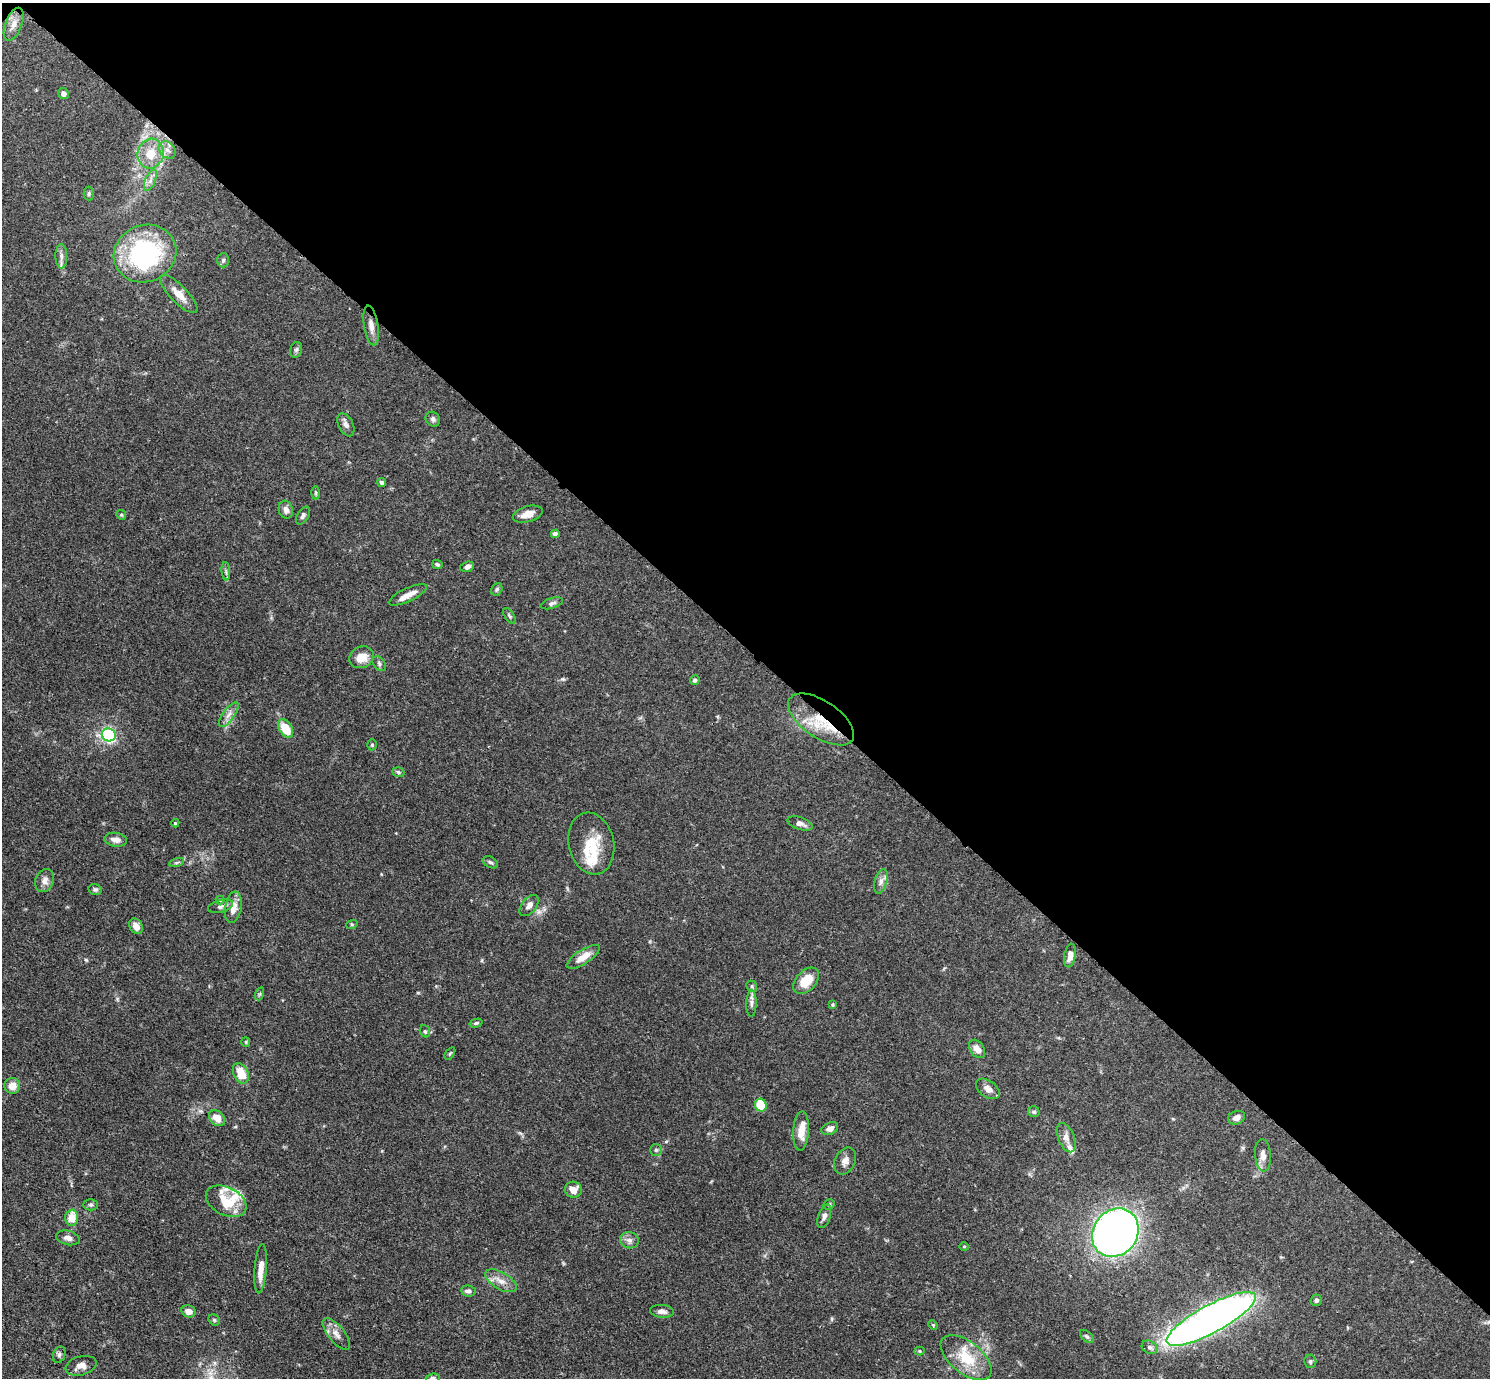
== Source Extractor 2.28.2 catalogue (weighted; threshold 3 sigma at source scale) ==
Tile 3 of 4 x 4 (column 3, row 1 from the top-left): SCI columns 3009-4496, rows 4314-5689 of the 6017 x 6017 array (HDU 1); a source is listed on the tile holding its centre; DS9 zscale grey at full resolution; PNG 1492 x 1380 px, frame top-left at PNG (2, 3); each listed source drawn as its Kron ellipse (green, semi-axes under 4 px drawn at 4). Shown black and unused: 47% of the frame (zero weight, under 3 of 4 exposures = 4% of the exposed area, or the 3 px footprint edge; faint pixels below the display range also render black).
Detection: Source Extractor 2.28.2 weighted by HDU 2 'WHT'; one run over the whole footprint, this tile lists its part. Background 0.0772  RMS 0.0036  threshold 0.0162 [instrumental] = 3 sigma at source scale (4.5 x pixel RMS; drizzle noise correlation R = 1.50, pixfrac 1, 0.05/0.05 arcsec/px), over >= 5 px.
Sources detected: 113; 8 inside a brighter listed object's ellipse — not listed separately; the other 105 listed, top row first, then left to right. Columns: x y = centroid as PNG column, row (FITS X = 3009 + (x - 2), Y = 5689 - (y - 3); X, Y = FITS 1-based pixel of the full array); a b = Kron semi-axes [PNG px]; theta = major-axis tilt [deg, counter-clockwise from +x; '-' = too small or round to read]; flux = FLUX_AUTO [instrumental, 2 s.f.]
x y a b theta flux
14 24 17 8 69 2.9
63 94 6 5 - 1.3
167 150 9 7 -49 1.9
151 154 15 13 76 6.9
150 180 11 5 68 1.5
89 194 7 5 88 0.66
145 254 32 28 24 49
61 256 12 6 -88 1.6
223 260 7 6 - 0.77
179 294 25 8 -46 4.2
371 326 20 7 -81 2.8
296 350 8 6 73 0.83
433 419 8 7 - 1.1
346 425 12 7 -63 1.5
381 482 4 4 - 0.81
316 493 6 4 90 0.51
286 510 9 7 -72 1.7
528 514 15 8 16 3.6
121 515 5 4 - 0.44
303 515 10 5 59 0.97
555 534 4 4 - 0.91
437 564 5 4 - 0.61
467 567 7 5 18 1.1
226 571 9 3 -85 0.7
497 589 6 5 - 0.64
408 595 20 6 25 3.5
552 603 11 5 18 1
509 616 9 4 -57 0.66
362 657 12 10 26 4.7
379 664 8 5 -52 0.79
695 680 5 5 - 0.81
229 715 15 5 54 2.1
821 719 37 18 -34 16
286 728 10 6 -59 8.3
109 735 7 6 - 46
372 745 5 4 - 0.59
398 772 6 4 -19 0.6
175 823 4 4 - 0.43
800 823 13 6 -19 1.9
116 840 11 7 -8 2.3
591 843 31 22 -78 11
177 862 8 3 19 0.54
490 862 8 5 -30 0.73
45 880 12 9 67 2.1
881 881 12 6 74 1.7
95 890 7 5 -15 0.82
220 900 4 4 - 0.34
221 906 13 6 16 1.4
529 906 12 7 52 1.8
233 907 16 8 80 4.2
352 924 6 3 18 0.38
136 926 8 6 -59 2.3
1070 956 12 5 81 2.5
583 957 19 7 33 4.5
806 981 15 10 46 7.2
752 986 6 5 - 0.59
259 994 6 4 70 0.53
751 1003 13 5 89 1.4
833 1005 4 4 - 0.45
476 1023 6 4 15 0.61
425 1031 6 5 - 0.56
246 1042 5 4 - 0.39
977 1049 10 7 -54 2.8
450 1053 7 3 54 0.39
241 1073 11 7 -65 6.5
12 1086 8 8 - 3.3
988 1089 13 8 -35 2.4
761 1105 6 5 - 8.3
1034 1112 6 5 - 0.69
217 1118 9 7 -44 3.8
1237 1118 9 6 22 1.8
830 1129 9 6 28 1.9
801 1131 20 8 87 4.8
1066 1137 15 8 -69 2.3
656 1150 6 6 - 0.68
1263 1155 16 8 -85 2.4
845 1161 14 10 65 2.3
573 1190 8 8 - 3.2
226 1201 22 14 -27 9.8
829 1204 6 5 - 0.65
91 1205 7 5 0 0.72
824 1216 12 6 71 1.5
72 1218 8 6 85 5.6
1115 1233 25 22 52 220
68 1238 12 7 -13 1.8
629 1240 9 8 - 1.6
964 1246 4 3 - 0.31
261 1269 25 6 86 4
501 1281 17 8 -30 3.3
468 1291 7 5 -6 1.1
1316 1300 6 5 - 1.1
189 1311 7 6 - 2.4
662 1311 12 6 -5 1.6
1211 1319 50 14 29 240
214 1320 6 5 - 0.53
933 1325 5 4 - 0.38
336 1334 19 8 -51 2.7
1087 1336 8 5 -44 0.85
1150 1347 8 6 -30 1.1
920 1351 5 4 - 0.41
59 1355 8 6 71 0.95
966 1358 30 16 -39 12
1310 1361 7 6 - 0.74
81 1366 16 9 16 2.7
433 1378 7 4 7 0.73
Overlapping masked pixels (flux is a lower limit): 1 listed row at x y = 821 719
Isophote crosses this tile's border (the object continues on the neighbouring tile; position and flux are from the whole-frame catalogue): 1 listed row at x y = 433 1378